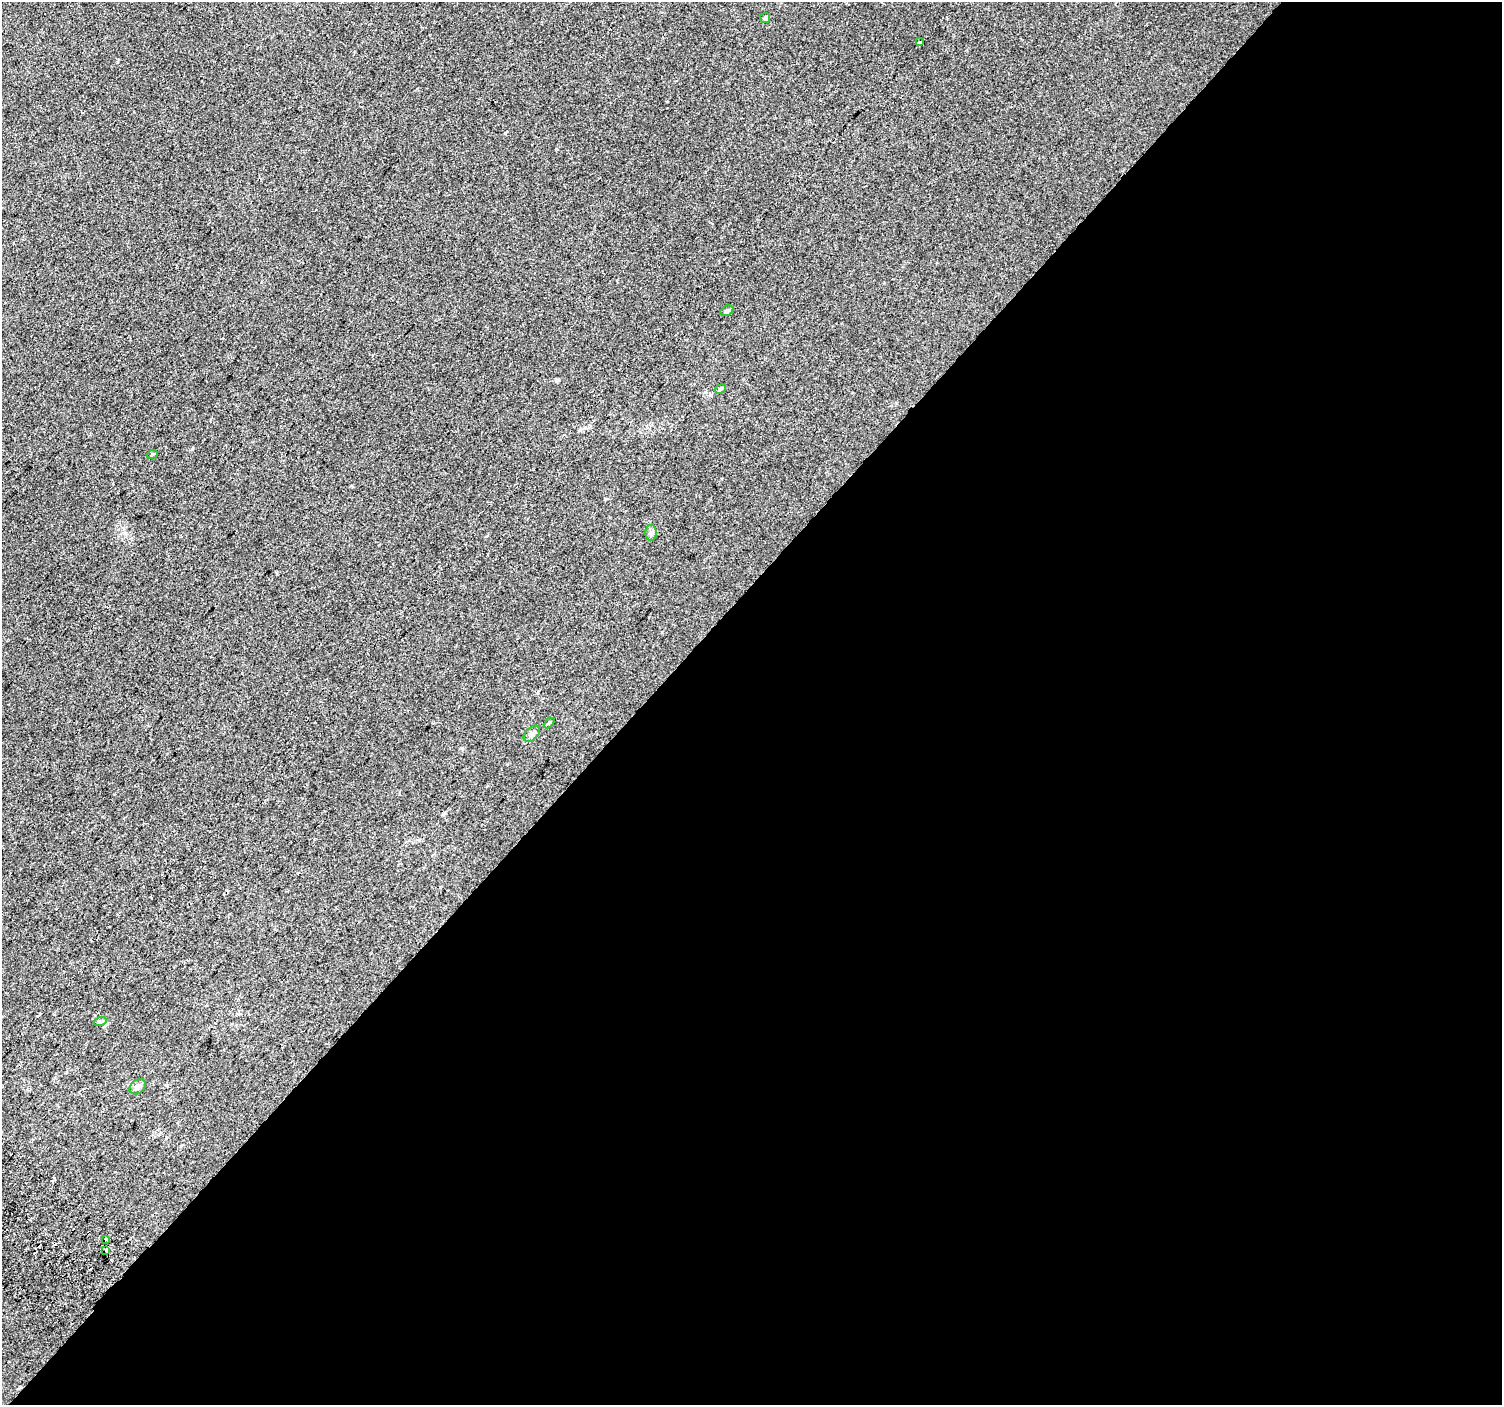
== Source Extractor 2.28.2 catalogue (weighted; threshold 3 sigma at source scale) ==
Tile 12 of 4 x 4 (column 4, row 3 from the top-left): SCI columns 4535-6034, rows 1676-3078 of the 6062 x 6091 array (HDU 1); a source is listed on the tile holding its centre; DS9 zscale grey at full resolution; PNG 1504 x 1407 px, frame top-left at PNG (2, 2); each listed source drawn as its Kron ellipse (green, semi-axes under 4 px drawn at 4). Shown black and unused: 57% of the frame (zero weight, under 2 of 3 exposures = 2% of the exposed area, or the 3 px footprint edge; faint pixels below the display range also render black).
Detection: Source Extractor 2.28.2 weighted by HDU 2 'WHT'; one run over the whole footprint, this tile lists its part. Background 0.051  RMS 0.013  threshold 0.0565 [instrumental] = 3 sigma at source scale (4.5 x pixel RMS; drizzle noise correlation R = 1.50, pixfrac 1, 0.0396/0.0396 arcsec/px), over >= 5 px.
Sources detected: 13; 1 cosmic-ray / hot-pixel residue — neither listed nor drawn; the other 12 listed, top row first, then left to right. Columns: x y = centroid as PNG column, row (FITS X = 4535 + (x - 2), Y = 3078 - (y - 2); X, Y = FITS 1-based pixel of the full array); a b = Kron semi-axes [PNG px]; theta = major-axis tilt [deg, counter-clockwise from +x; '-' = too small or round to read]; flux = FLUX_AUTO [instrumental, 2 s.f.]
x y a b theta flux
765 18 5 5 - 2
919 42 3 2 - 3.9
727 311 6 5 - 2.4
720 389 6 4 20 1.9
152 455 5 3 - 1.1
651 533 8 5 90 3.1
549 723 6 4 44 1.4
532 734 10 6 43 4.5
100 1022 6 4 19 1.9
138 1087 9 6 38 4.7
106 1240 3 2 - 1.7
106 1250 4 3 - 33
Overlapping masked pixels (flux is a lower limit): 1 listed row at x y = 106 1250